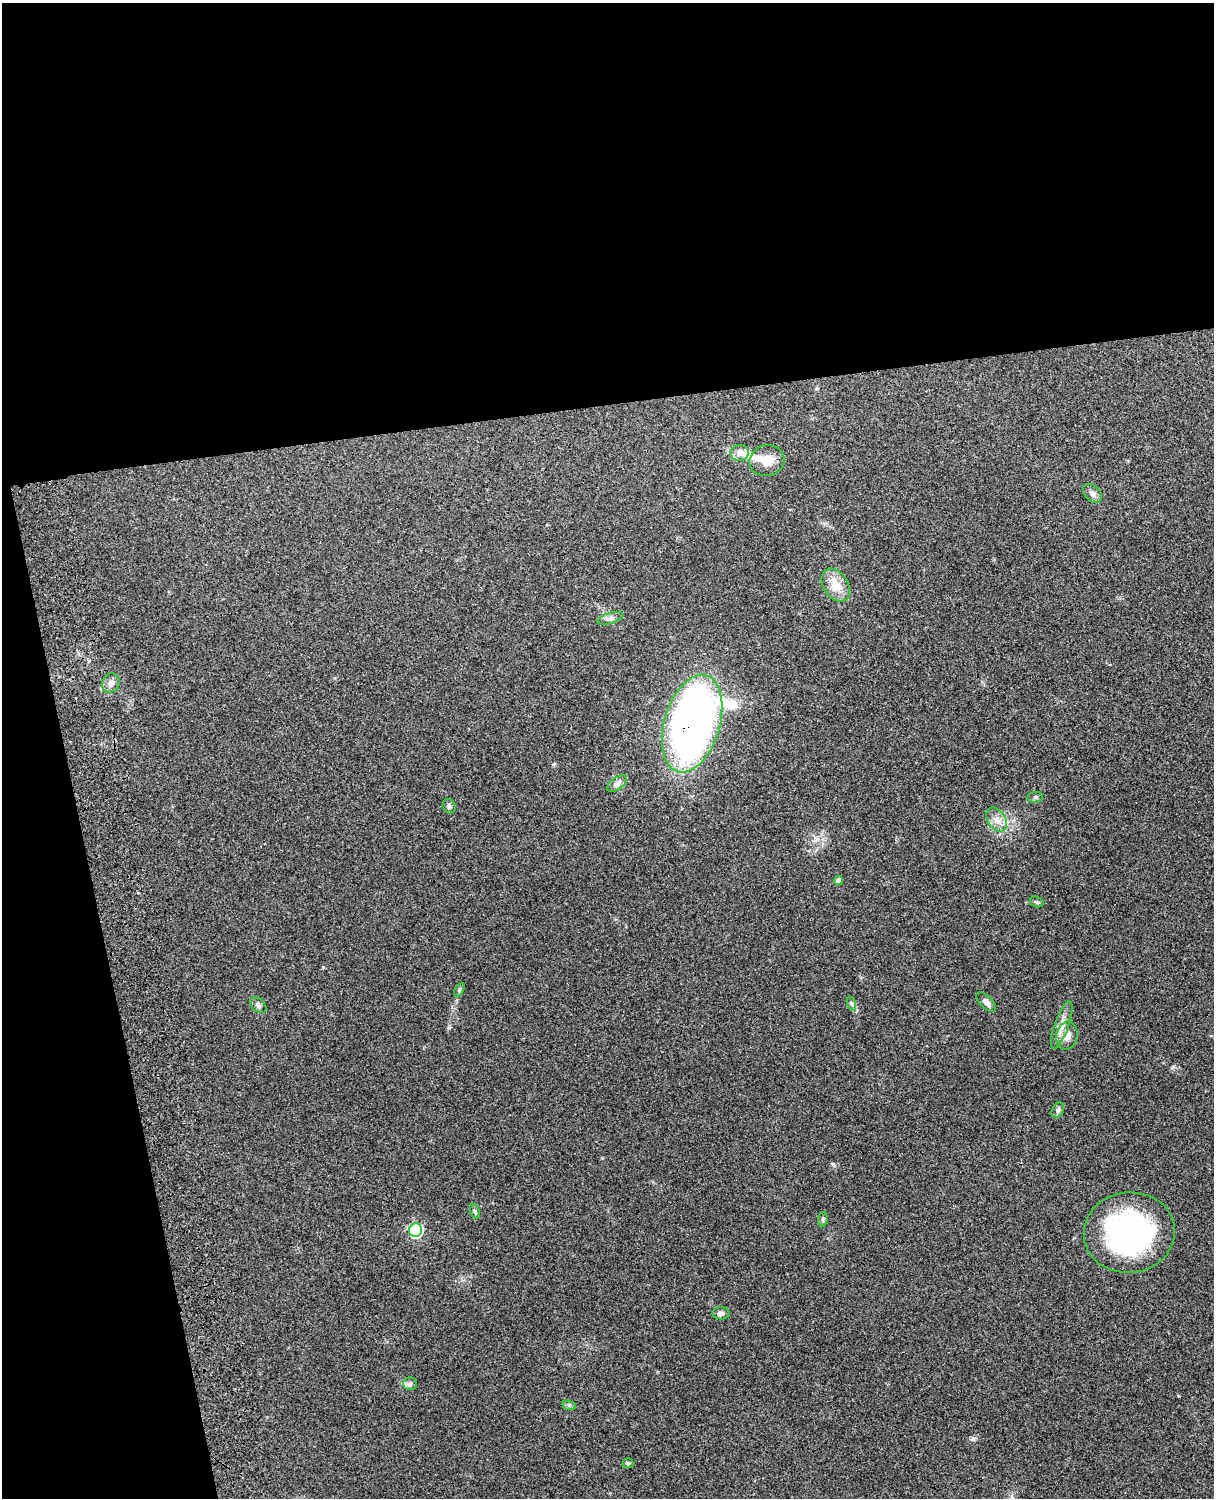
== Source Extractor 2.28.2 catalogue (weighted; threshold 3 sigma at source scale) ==
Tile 1 of 4 x 3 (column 1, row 1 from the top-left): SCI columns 119-1330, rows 3156-4651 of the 5089 x 4928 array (HDU 1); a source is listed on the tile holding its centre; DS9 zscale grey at full resolution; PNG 1216 x 1500 px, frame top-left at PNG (2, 3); each listed source drawn as its Kron ellipse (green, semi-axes under 4 px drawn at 4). Shown black and unused: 33% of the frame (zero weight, under 3 of 4 exposures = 6% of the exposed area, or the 3 px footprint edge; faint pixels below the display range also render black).
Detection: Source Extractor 2.28.2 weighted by HDU 2 'WHT'; one run over the whole footprint, this tile lists its part. Background 0.285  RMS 0.0092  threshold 0.0415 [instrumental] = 3 sigma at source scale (4.5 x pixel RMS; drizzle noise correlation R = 1.50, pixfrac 1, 0.05/0.05 arcsec/px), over >= 5 px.
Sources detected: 30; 2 inside a brighter listed object's ellipse — not listed separately; the other 28 listed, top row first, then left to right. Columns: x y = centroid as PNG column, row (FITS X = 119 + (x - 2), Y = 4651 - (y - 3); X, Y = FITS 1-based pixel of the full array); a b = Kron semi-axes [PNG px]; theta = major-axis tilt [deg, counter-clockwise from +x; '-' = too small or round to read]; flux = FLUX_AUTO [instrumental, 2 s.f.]
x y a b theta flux
740 453 9 8 - 7.1
767 461 18 15 13 13
1092 494 11 7 -44 3.9
836 585 18 12 -55 15
610 618 13 5 16 3.4
111 683 10 8 63 4.8
692 723 50 28 73 610
617 784 11 6 36 3.7
1035 797 8 5 7 1.8
449 806 7 6 - 2.2
997 819 13 9 -55 7.3
839 880 4 4 - 4.1
1037 902 7 5 -18 1.7
459 990 7 4 60 1.6
986 1002 12 6 -45 4.4
852 1004 7 4 -71 1.6
258 1005 9 6 -44 2.7
1062 1025 25 7 70 8.7
1067 1036 14 10 80 7.8
1058 1110 8 5 63 2.5
475 1211 7 4 -71 1.6
823 1219 7 4 82 1.5
416 1230 7 6 - 140
1129 1233 46 40 7 200
721 1313 8 6 -3 3.5
410 1384 6 6 - 2.3
569 1405 7 4 -18 1.8
628 1463 5 5 - 1.1
Overlapping masked pixels (flux is a lower limit): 1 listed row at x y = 692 723
Unlisted compact peaks at least as high as the median listed source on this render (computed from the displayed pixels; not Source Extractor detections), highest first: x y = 833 1164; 973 1439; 449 1028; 1178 1396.